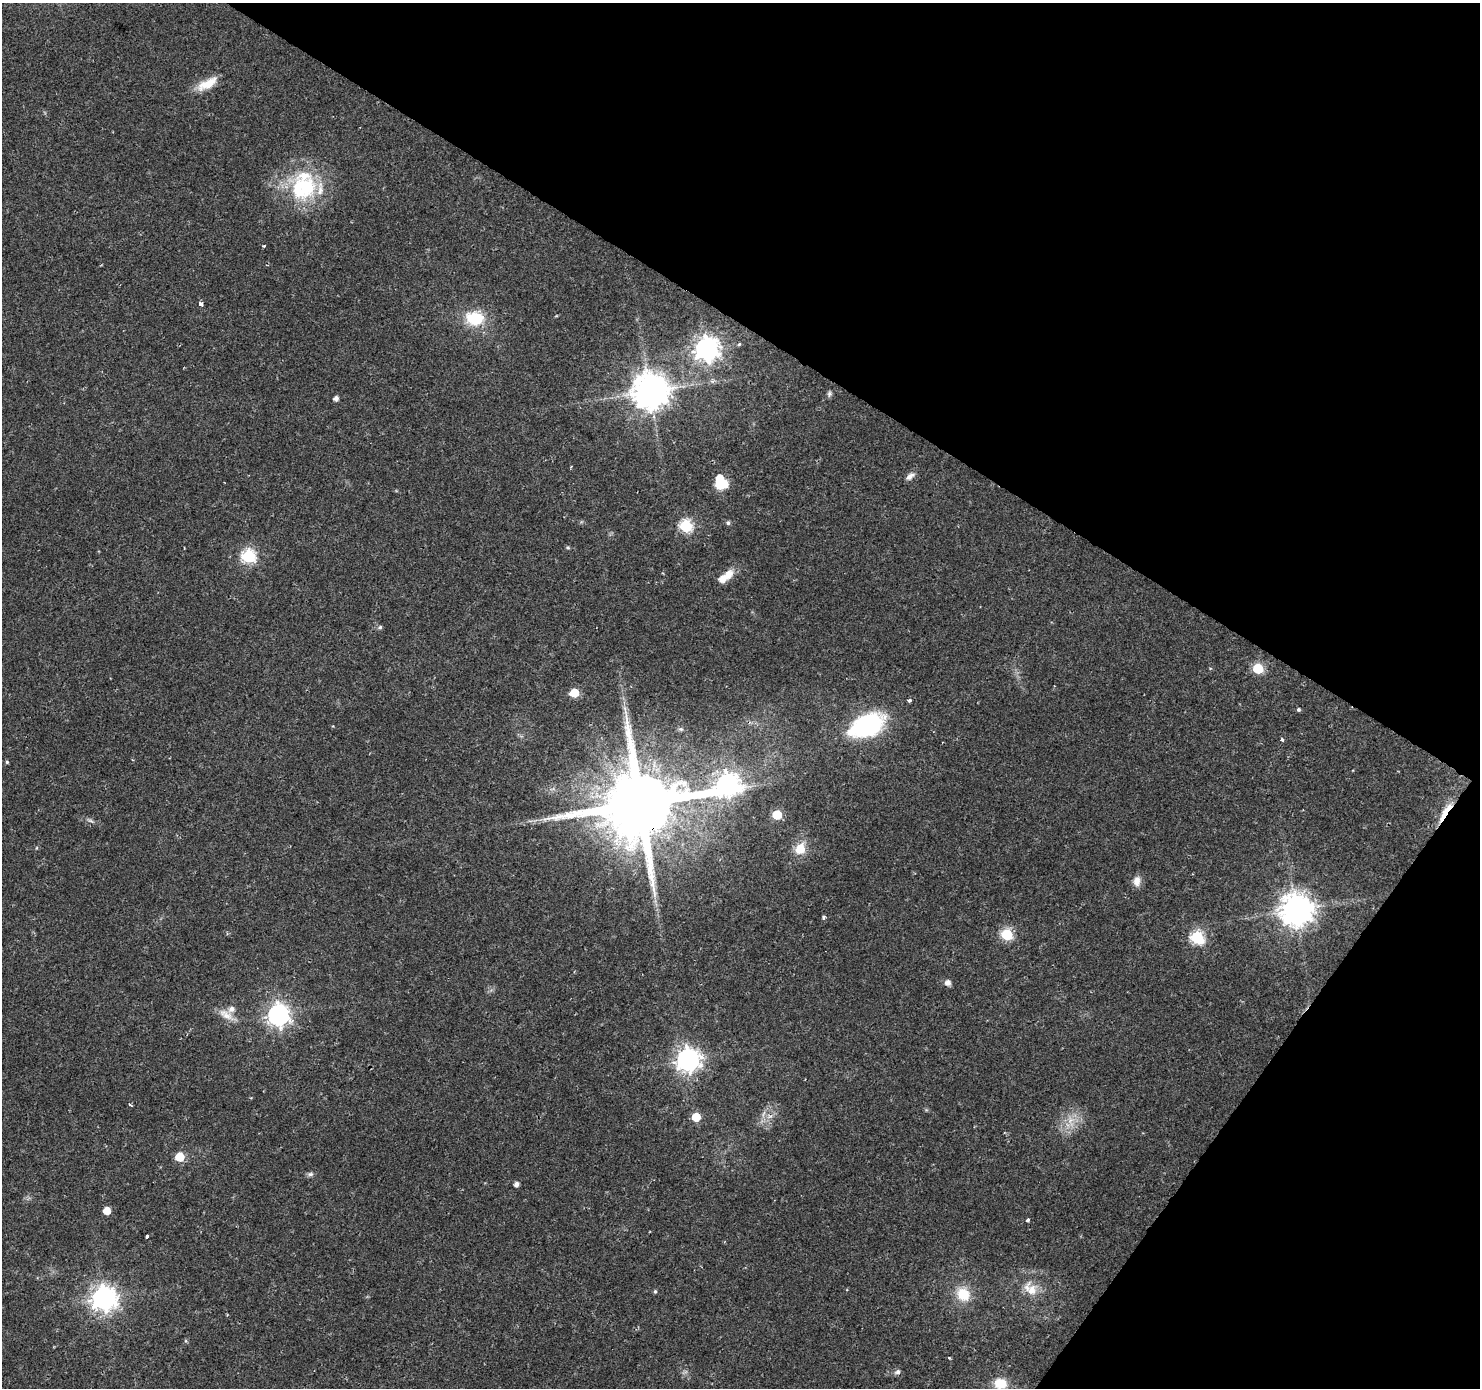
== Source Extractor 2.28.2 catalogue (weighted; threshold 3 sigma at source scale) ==
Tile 8 of 4 x 4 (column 4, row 2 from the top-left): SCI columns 4437-5914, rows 2956-4341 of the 5920 x 5979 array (HDU 1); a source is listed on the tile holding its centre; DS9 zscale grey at full resolution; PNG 1482 x 1390 px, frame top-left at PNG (2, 3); no overlay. Shown black and unused: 31% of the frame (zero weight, under 2 of 3 exposures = <1% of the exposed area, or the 3 px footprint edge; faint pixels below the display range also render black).
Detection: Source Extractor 2.28.2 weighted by HDU 2 'WHT'; one run over the whole footprint, this tile lists its part. Background 0.0207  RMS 0.0028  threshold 0.0126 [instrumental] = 3 sigma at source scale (4.5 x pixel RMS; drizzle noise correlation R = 1.50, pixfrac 1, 0.0396/0.0396 arcsec/px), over >= 5 px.
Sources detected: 62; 1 inside a brighter object's white glare — not listed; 2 inside a brighter listed object's ellipse — not listed separately; the other 59 listed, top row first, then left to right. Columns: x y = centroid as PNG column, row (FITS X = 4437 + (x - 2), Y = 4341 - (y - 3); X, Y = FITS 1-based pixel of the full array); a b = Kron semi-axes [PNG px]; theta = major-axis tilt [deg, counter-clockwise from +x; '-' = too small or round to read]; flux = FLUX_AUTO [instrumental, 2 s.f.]
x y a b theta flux
207 84 28 11 28 5.3
303 188 39 37 8 25
264 246 3 3 - 0.32
201 304 4 4 - 1.6
475 318 17 13 -5 13
739 344 5 4 - 0.37
707 349 9 8 - 240
650 391 10 10 - 710
829 394 8 6 68 0.66
336 398 5 4 - 1.3
910 476 13 7 36 1.4
722 485 15 9 13 5
728 523 6 5 - 0.51
686 526 6 6 - 35
568 548 5 4 - 0.36
248 556 7 6 - 45
725 577 22 8 37 4.5
380 627 7 5 17 0.55
1258 668 6 6 - 17
574 693 6 6 - 9.1
909 700 4 3 - 0.93
1298 709 4 4 - 0.46
867 725 38 22 25 35
681 729 6 5 - 0.49
1282 740 4 3 - 0.62
7 762 4 4 - 0.37
727 785 16 9 20 210
640 804 21 18 52 4600
1445 812 29 6 58 6.1
777 815 6 5 - 13
90 820 10 3 -15 0.66
36 848 5 3 - 0.26
800 849 12 11 - 5
1137 881 12 8 87 2.3
1296 910 10 10 - 520
824 917 5 4 - 0.57
1007 934 6 6 - 25
1197 938 7 6 - 36
948 983 5 5 - 1.8
226 1015 26 10 -30 3.4
278 1015 8 8 - 180
688 1060 9 8 - 220
130 1105 5 3 - 0.39
763 1114 11 3 75 0.94
696 1117 5 5 - 7.6
1071 1121 19 10 -79 3.8
180 1157 6 6 - 10
310 1174 8 6 2 0.75
516 1184 5 4 - 1.2
107 1211 5 5 - 4.4
1028 1220 4 3 - 0.59
147 1237 3 3 - 1.8
1032 1290 20 14 -85 4.7
655 1291 5 4 - 0.44
963 1294 17 15 -52 7.1
104 1298 9 8 - 260
949 1358 3 3 - 0.42
897 1372 8 6 24 0.88
1000 1384 13 11 -5 5.5
Overlapping masked pixels (flux is a lower limit): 2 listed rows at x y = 640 804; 1445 812